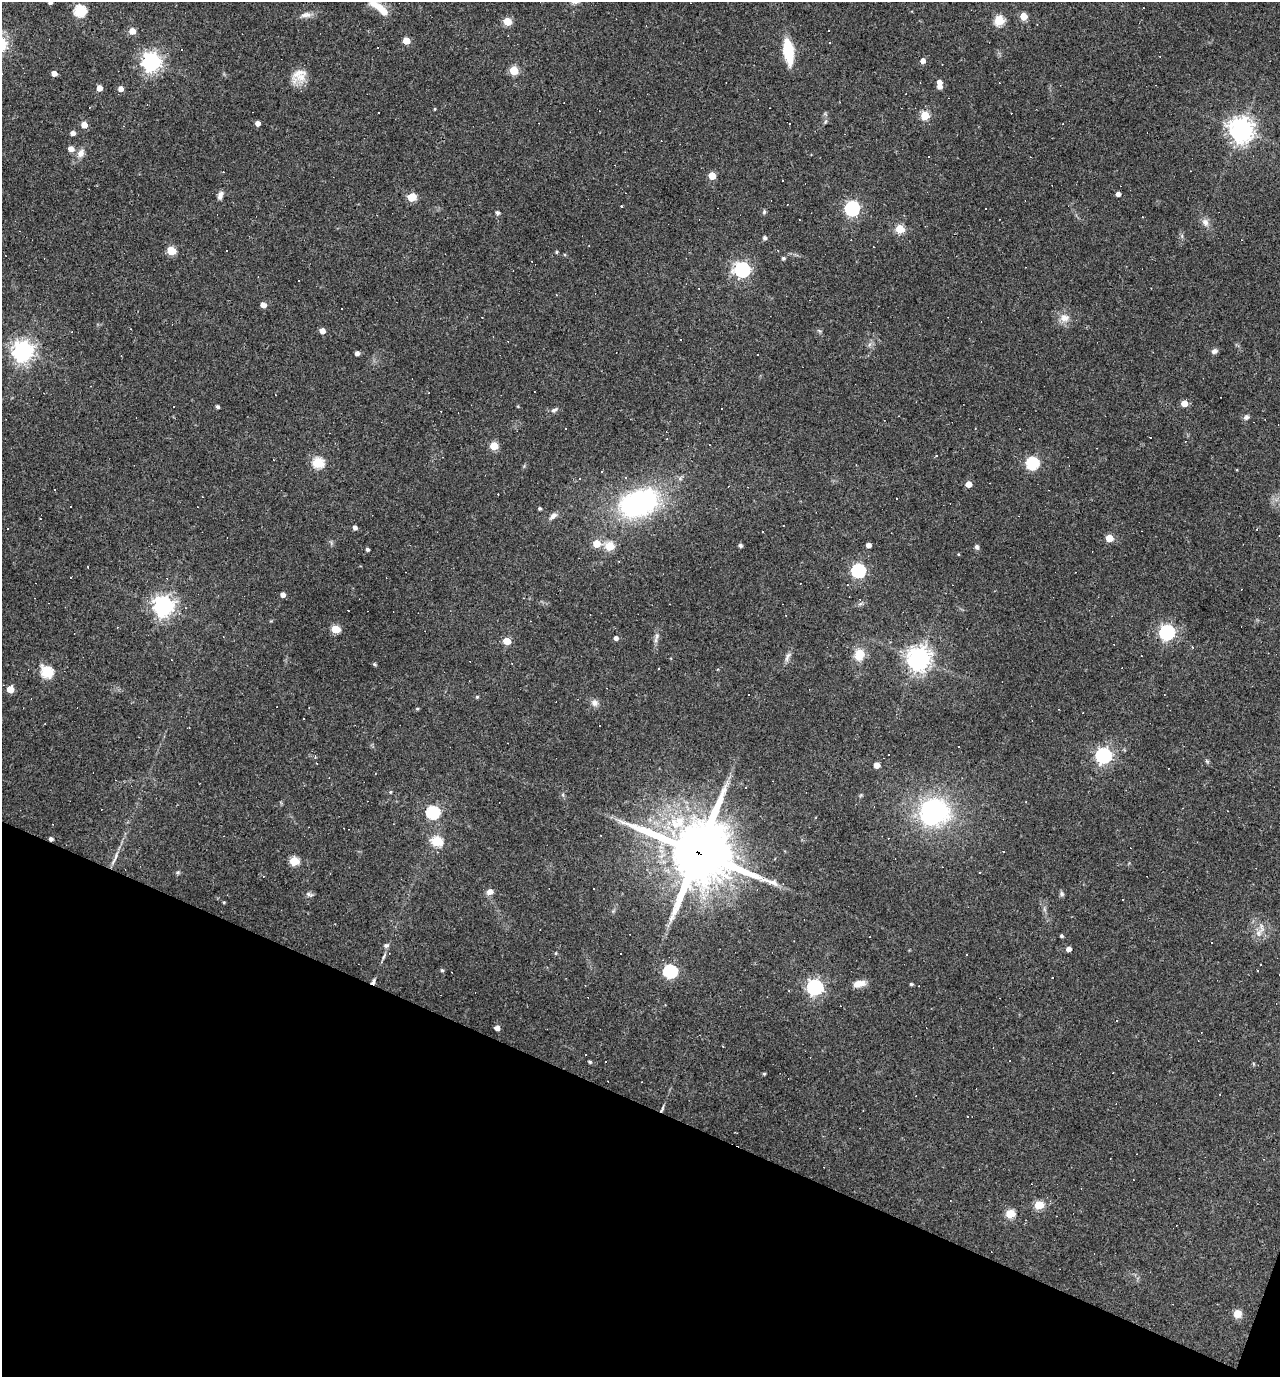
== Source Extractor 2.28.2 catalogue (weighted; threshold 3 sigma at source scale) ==
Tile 15 of 4 x 4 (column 3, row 4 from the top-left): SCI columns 2692-3969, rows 1-1375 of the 5514 x 5499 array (HDU 1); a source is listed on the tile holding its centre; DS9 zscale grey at full resolution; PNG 1282 x 1379 px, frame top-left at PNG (2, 2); no overlay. Shown black and unused: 20% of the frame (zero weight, under 3 of 4 exposures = <1% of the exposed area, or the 3 px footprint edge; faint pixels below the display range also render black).
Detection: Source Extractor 2.28.2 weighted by HDU 2 'WHT'; one run over the whole footprint, this tile lists its part. Background 0.0693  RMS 0.0056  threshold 0.0251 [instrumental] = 3 sigma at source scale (4.5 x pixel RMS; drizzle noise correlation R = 1.50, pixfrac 1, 0.05/0.05 arcsec/px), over >= 5 px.
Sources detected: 217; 1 inside a brighter object's white glare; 74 cosmic-ray / hot-pixel residue — not listed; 2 inside a brighter listed object's ellipse — not listed separately; the other 140 listed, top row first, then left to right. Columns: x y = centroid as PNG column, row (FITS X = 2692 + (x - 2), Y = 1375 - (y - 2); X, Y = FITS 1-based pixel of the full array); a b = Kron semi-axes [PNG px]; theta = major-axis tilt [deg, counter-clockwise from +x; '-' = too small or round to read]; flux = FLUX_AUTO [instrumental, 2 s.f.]
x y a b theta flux
50 2 4 4 - 1.6
381 9 23 9 -46 7.8
80 11 6 6 - 59
306 15 15 7 8 3.1
1023 16 5 5 - 13
999 20 5 5 - 35
507 21 5 5 - 15
828 30 3 3 - 3.6
132 31 5 5 - 6.2
406 41 5 5 - 9.9
788 51 24 9 -81 23
923 61 5 4 - 3.3
151 62 7 7 - 300
514 71 5 5 - 22
54 73 4 4 - 3.4
299 75 20 17 17 8.3
939 86 5 5 - 3.6
99 88 5 4 - 5.2
120 89 5 5 - 3.6
435 109 3 3 - 0.52
925 115 5 5 - 23
258 123 4 4 - 3.2
1063 124 3 2 - 0.4
84 125 5 5 - 5.7
1241 130 8 8 - 480
73 133 5 4 - 2.6
71 149 5 5 - 4.3
81 153 12 8 61 3.8
712 176 5 5 - 11
1118 194 4 4 - 2.6
220 195 10 6 70 2.3
411 197 6 5 - 17
622 206 3 3 - 0.98
852 208 6 6 - 130
764 212 6 5 - 0.92
497 213 5 5 - 1.4
1205 222 11 8 -69 3.2
900 229 5 5 - 25
765 238 5 4 - 1.4
227 250 3 3 - 1.1
171 251 5 5 - 22
556 252 4 4 - 0.64
783 258 5 4 - 0.97
742 270 7 6 - 140
263 305 5 4 - 4.1
482 317 3 2 - 0.42
1064 318 14 11 -3 5.1
72 331 3 2 - 0.43
322 331 5 5 - 4.2
819 331 8 3 -44 0.77
22 351 7 7 - 370
1214 351 8 6 24 1.8
357 353 4 4 - 2.1
1184 403 5 5 - 7.9
518 406 4 4 - 0.53
217 407 4 3 - 1.2
554 410 10 5 24 1.5
1246 417 7 6 - 1.6
1151 438 3 3 - 3
494 446 5 5 - 17
936 456 3 3 - 0.53
318 463 6 5 - 44
1032 463 6 6 - 71
969 484 5 4 - 5.9
638 503 31 19 19 120
540 508 3 3 - 0.84
553 516 10 6 39 2.4
40 519 3 2 - 0.42
355 528 4 4 - 2
1109 538 5 5 - 12
597 544 5 5 - 11
740 545 4 3 - 1.4
868 545 4 4 - 2.9
609 546 5 5 - 24
977 547 6 6 - 1.4
367 549 3 3 - 1.4
858 571 6 6 - 100
847 585 3 3 - 0.48
283 595 4 4 - 2.9
860 604 7 4 19 1.1
163 606 7 7 - 340
335 629 5 5 - 19
1167 632 6 6 - 140
657 636 10 4 81 1.8
616 638 5 4 - 2
507 641 5 5 - 13
859 655 13 10 68 9.7
787 657 16 5 63 2.4
918 659 8 7 - 510
375 664 4 4 - 0.81
717 669 3 3 - 0.48
47 672 6 6 - 51
10 689 5 5 - 9.3
748 694 3 2 - 0.68
477 697 4 4 - 0.61
594 703 9 9 - 2.7
417 709 4 4 - 0.62
959 747 2 2 - 0.43
1103 755 6 6 - 170
1207 761 6 4 -19 0.72
316 763 3 2 - 0.85
877 765 5 4 - 5.9
390 792 4 4 - 0.57
563 795 6 4 -73 0.77
934 811 29 21 -18 80
433 812 6 6 - 77
51 839 4 4 - 1.5
437 841 6 5 - 39
698 853 24 22 -23 3300
115 859 24 4 66 3.7
294 861 5 5 - 23
178 872 5 5 - 0.85
980 872 3 3 - 0.79
263 876 3 2 - 1.1
490 892 6 5 - 3.7
309 894 11 3 -19 1.2
1062 894 7 6 - 1.2
224 902 3 3 - 0.54
1258 933 14 9 58 4.5
1061 936 3 3 - 0.93
386 945 6 5 - 1.5
1069 949 4 4 - 3.2
556 953 4 4 - 0.57
621 953 3 2 - 0.75
384 957 8 3 71 1.1
442 970 4 4 - 0.83
670 971 6 6 - 89
1052 978 3 2 - 0.5
373 982 7 5 61 1.9
859 984 17 8 11 4.5
911 984 3 3 - 0.86
815 987 7 6 - 170
1117 1021 3 2 - 0.59
497 1028 5 4 - 2.9
590 1062 4 3 - 0.91
764 1074 4 3 - 0.69
662 1109 9 3 65 1.2
1039 1205 5 5 - 23
1010 1214 5 5 - 22
1237 1313 9 9 - 5
Overlapping masked pixels (flux is a lower limit): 4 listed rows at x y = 51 839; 698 853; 373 982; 662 1109
Isophote crosses this tile's border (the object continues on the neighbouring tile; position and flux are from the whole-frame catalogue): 2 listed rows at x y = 50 2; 381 9